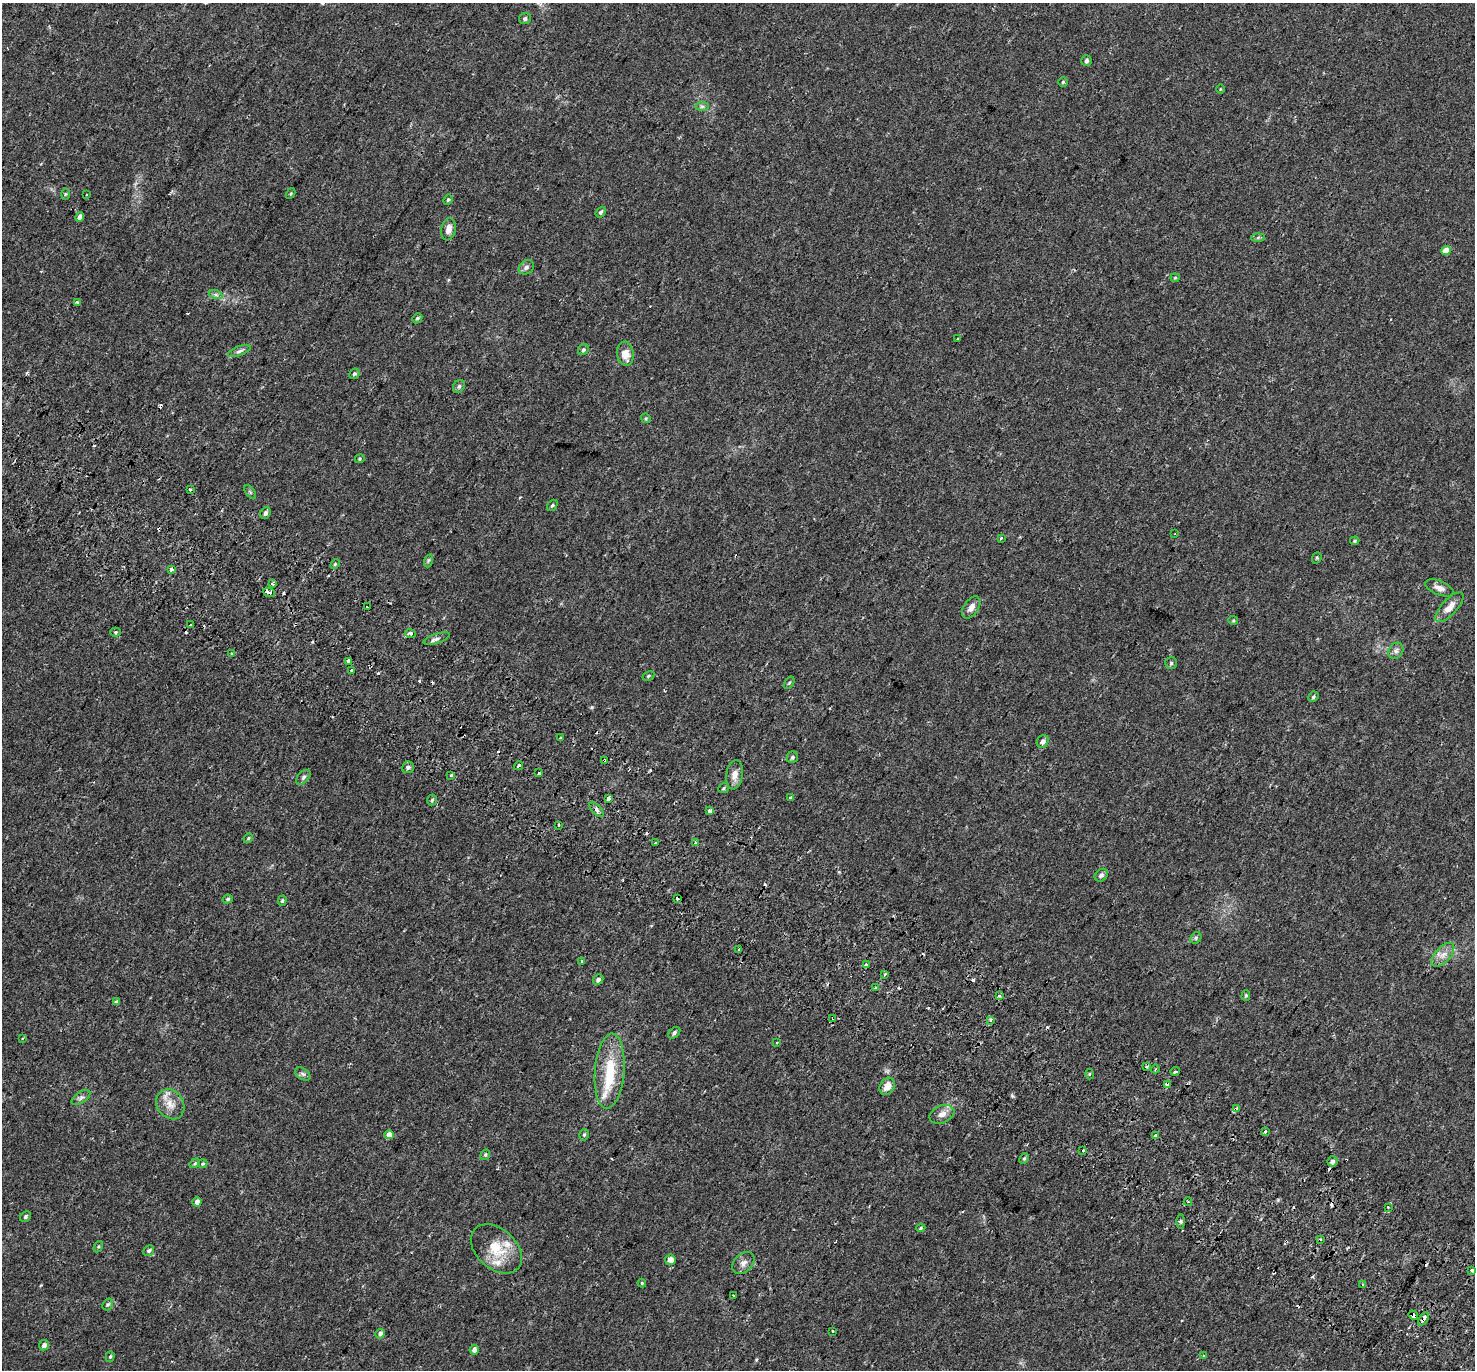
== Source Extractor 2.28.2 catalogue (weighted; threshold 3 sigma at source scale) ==
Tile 6 of 4 x 4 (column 2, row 2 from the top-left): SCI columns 1546-3018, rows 3022-4389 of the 6044 x 6110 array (HDU 1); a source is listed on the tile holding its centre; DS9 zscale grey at full resolution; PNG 1477 x 1372 px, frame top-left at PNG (2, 3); each listed source drawn as its Kron ellipse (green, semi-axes under 4 px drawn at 4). Shown black and unused: <1% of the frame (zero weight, under 2 of 3 exposures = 5% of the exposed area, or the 3 px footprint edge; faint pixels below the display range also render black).
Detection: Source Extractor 2.28.2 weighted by HDU 2 'WHT'; one run over the whole footprint, this tile lists its part. Background 0.018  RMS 0.0031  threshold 0.0141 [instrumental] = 3 sigma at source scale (4.5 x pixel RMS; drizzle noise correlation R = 1.50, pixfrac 1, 0.0396/0.0396 arcsec/px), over >= 5 px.
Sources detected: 174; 26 cosmic-ray / hot-pixel residue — neither listed nor drawn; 4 inside a brighter listed object's ellipse — not listed separately; the other 144 listed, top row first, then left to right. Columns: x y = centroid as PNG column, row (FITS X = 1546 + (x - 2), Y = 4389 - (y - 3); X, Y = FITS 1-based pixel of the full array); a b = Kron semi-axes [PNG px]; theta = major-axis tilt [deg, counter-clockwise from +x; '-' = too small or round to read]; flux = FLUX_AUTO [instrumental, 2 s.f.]
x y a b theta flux
525 19 6 5 - 0.68
1086 61 5 5 - 0.76
1063 82 4 4 - 0.37
1220 89 4 3 - 0.22
702 106 7 4 1 0.6
291 193 5 3 - 0.33
65 194 6 4 88 0.36
86 195 3 2 - 0.36
448 200 5 4 - 0.41
601 212 6 4 52 0.58
80 217 5 3 - 1.2
449 229 11 7 78 2.1
1258 238 6 4 2 0.52
1446 250 5 5 - 4.1
526 267 8 6 38 0.86
1175 278 4 4 - 0.34
216 295 7 4 -18 0.63
77 302 3 3 - 0.47
417 318 5 4 - 0.45
958 339 3 2 - 0.23
583 350 6 5 - 0.52
239 351 12 4 20 0.89
625 354 12 8 -82 3.3
354 374 5 5 - 0.55
459 386 7 5 58 0.74
646 418 5 4 - 0.37
360 459 5 4 - 0.35
190 489 3 3 - 1.2
250 492 8 4 -53 0.43
552 505 6 4 49 0.46
265 513 6 5 - 0.8
1175 534 3 2 - 0.2
1001 538 3 3 - 0.85
1355 541 5 4 - 0.34
1317 558 6 4 70 0.39
428 561 7 4 72 0.45
335 564 5 3 - 0.36
171 570 4 3 - 1.2
272 584 3 3 - 1.1
1439 588 15 7 -22 1.9
269 592 6 3 -20 4.2
367 607 3 3 - 0.72
971 607 12 7 56 1.7
1449 607 19 7 47 2.9
1233 620 5 4 - 0.33
190 625 3 3 - 1.3
116 632 5 4 - 0.33
410 634 5 3 - 1.2
437 639 13 5 17 1.1
1396 651 8 7 - 0.97
232 654 4 4 - 0.37
348 661 4 3 - 5.1
1171 663 6 6 - 0.51
352 671 3 3 - 1.7
648 676 6 4 29 0.39
789 683 7 3 54 0.38
1313 697 5 4 - 0.52
560 738 3 3 - 0.37
1043 741 7 5 55 1.2
792 757 6 5 - 0.62
604 760 3 3 - 0.61
518 766 5 3 - 2.1
408 767 6 5 - 0.85
539 773 3 3 - 1.3
451 775 4 3 - 0.43
734 775 15 8 81 2.4
303 777 9 5 46 0.72
723 788 6 4 38 0.38
791 798 3 3 - 0.78
608 799 3 3 - 1.8
432 800 5 5 - 0.53
597 810 9 4 -46 0.82
710 811 4 4 - 2.9
558 825 3 3 - 0.74
248 838 5 4 - 0.4
656 843 3 3 - 1.2
695 843 3 3 - 3.1
1101 875 7 5 43 0.95
677 898 4 3 - 4.9
228 899 5 4 - 0.46
282 901 5 4 - 0.39
1196 938 6 5 - 0.47
738 950 3 3 - 0.85
1443 955 15 7 48 2.3
582 961 4 3 - 0.73
866 965 3 3 - 1.4
885 974 4 3 - 1.7
598 980 6 4 47 0.85
875 988 3 3 - 0.54
1246 995 5 4 - 0.43
999 996 4 3 - 0.63
116 1002 4 3 - 0.88
832 1018 4 3 - 0.33
990 1020 3 3 - 3.2
674 1033 7 4 42 0.72
22 1038 3 2 - 0.37
777 1043 3 2 - 0.42
1146 1067 3 3 - 0.76
1155 1069 4 3 - 0.28
610 1071 37 15 86 12
1175 1071 5 3 - 0.61
303 1074 8 5 -36 0.74
1089 1074 5 3 - 0.33
1167 1084 4 3 - 1.1
887 1086 9 7 61 2.9
81 1097 10 5 33 0.87
170 1104 16 13 -55 3.6
1236 1109 3 3 - 3.9
942 1114 13 8 23 2
1265 1132 3 3 - 2.2
389 1135 5 4 - 2.7
584 1135 6 4 73 0.53
1156 1136 4 4 - 3.2
1083 1150 3 3 - 1.6
485 1155 5 4 - 0.46
1024 1159 5 3 - 0.4
1332 1161 5 5 - 1.1
195 1163 5 3 - 0.34
203 1164 5 4 - 0.4
197 1202 4 4 - 1.3
1188 1202 4 4 - 0.43
1388 1207 2 2 - 0.25
25 1217 6 5 - 0.53
1181 1221 7 3 90 0.51
921 1228 4 3 - 0.36
1320 1239 3 3 - 0.38
98 1247 6 4 58 0.4
496 1249 29 20 -42 8.6
149 1251 6 5 - 0.61
670 1260 5 5 - 2.1
743 1263 12 9 43 1.5
1472 1271 4 3 - 1.4
642 1283 4 4 - 0.3
1363 1285 3 2 - 0.51
733 1295 3 3 - 1.1
108 1304 6 5 - 0.47
1413 1315 5 4 - 3.1
1423 1319 7 3 54 2
833 1331 3 3 - 0.4
380 1334 5 4 - 0.87
44 1345 5 5 - 1
474 1350 5 4 - 1.5
1203 1355 4 3 - 0.67
110 1357 5 4 - 0.38
Overlapping masked pixels (flux is a lower limit): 6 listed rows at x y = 269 592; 604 760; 1167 1084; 1236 1109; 1413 1315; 1423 1319